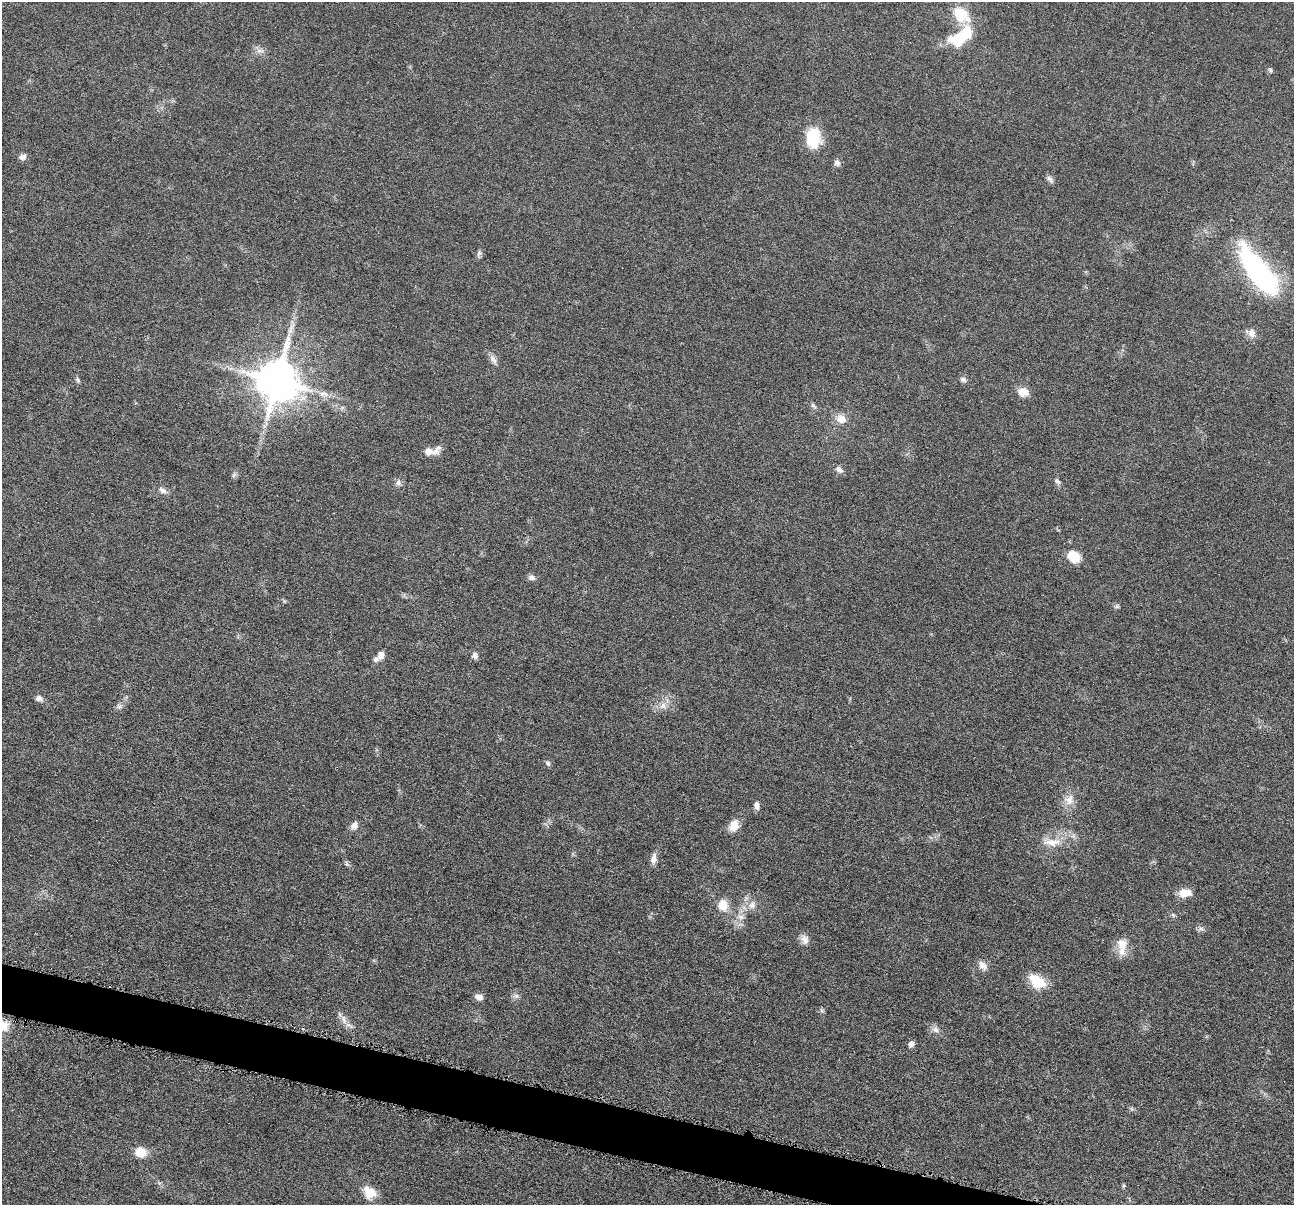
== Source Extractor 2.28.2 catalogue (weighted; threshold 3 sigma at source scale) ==
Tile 6 of 4 x 4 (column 2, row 2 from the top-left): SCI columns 1300-2591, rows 2664-3866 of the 5181 x 5200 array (HDU 1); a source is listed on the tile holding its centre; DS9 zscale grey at full resolution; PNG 1296 x 1207 px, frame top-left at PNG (2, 2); no overlay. Shown black and unused: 3% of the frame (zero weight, under 4 of 8 exposures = <1% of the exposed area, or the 3 px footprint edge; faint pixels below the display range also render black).
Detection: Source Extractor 2.28.2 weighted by HDU 2 'WHT'; one run over the whole footprint, this tile lists its part. Background 0.0363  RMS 0.0033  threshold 0.0133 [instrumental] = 3 sigma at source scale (4.09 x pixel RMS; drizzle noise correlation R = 1.36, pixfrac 0.8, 0.05/0.05 arcsec/px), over >= 5 px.
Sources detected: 55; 1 inside a brighter listed object's ellipse — not listed separately; the other 54 listed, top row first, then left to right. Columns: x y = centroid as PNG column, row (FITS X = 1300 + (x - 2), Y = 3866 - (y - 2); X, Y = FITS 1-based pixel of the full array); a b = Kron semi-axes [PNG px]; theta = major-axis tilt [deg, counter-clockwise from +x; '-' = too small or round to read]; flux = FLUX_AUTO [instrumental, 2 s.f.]
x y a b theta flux
959 13 32 15 -13 6.6
961 37 32 15 34 13
1270 70 6 5 - 0.46
813 138 25 17 89 9.6
23 157 9 7 20 1.2
837 163 8 8 - 0.98
1050 179 12 5 -49 0.99
479 253 9 4 59 0.73
1258 270 57 19 -54 57
1252 333 11 10 - 2
493 359 16 5 -51 1.4
78 380 9 4 -60 0.54
277 380 17 16 - 440
963 380 9 7 -27 0.84
1023 392 13 10 -2 2.9
813 406 10 5 -41 0.7
841 419 14 12 -29 2.9
430 451 21 9 4 2.7
839 470 10 7 -48 1.2
1057 481 8 6 -36 0.77
398 482 8 8 - 1.1
163 490 11 7 -32 1.4
1073 556 13 10 -31 6.1
532 578 9 7 3 0.99
381 655 13 9 68 2.1
475 655 9 6 -84 1
39 698 9 8 - 1.1
119 706 7 5 -30 0.7
663 706 10 8 45 1.9
548 763 7 5 -42 0.64
1069 800 15 10 69 2.9
756 805 9 6 -87 1.3
354 825 10 9 - 1.6
734 826 15 11 66 3.1
1052 842 27 10 3 4.8
653 858 14 7 77 1.7
1185 893 15 9 8 3.5
723 905 12 11 - 4.1
752 905 11 9 79 2
1173 915 6 4 -46 0.48
741 917 9 6 -13 1.3
1201 929 7 4 -2 0.73
805 939 13 10 -71 1.9
1122 944 17 15 -73 4.2
983 965 14 9 -47 2
1037 981 20 12 -34 7.8
516 996 8 5 16 0.84
479 997 11 8 -7 1.4
344 1020 15 6 -77 1.6
3 1026 15 15 - 4.3
936 1030 9 7 -46 1.3
911 1044 8 6 63 1
140 1152 11 9 -14 5.1
369 1192 15 12 -36 5.1
Isophote crosses this tile's border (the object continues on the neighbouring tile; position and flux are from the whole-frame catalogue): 1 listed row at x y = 3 1026